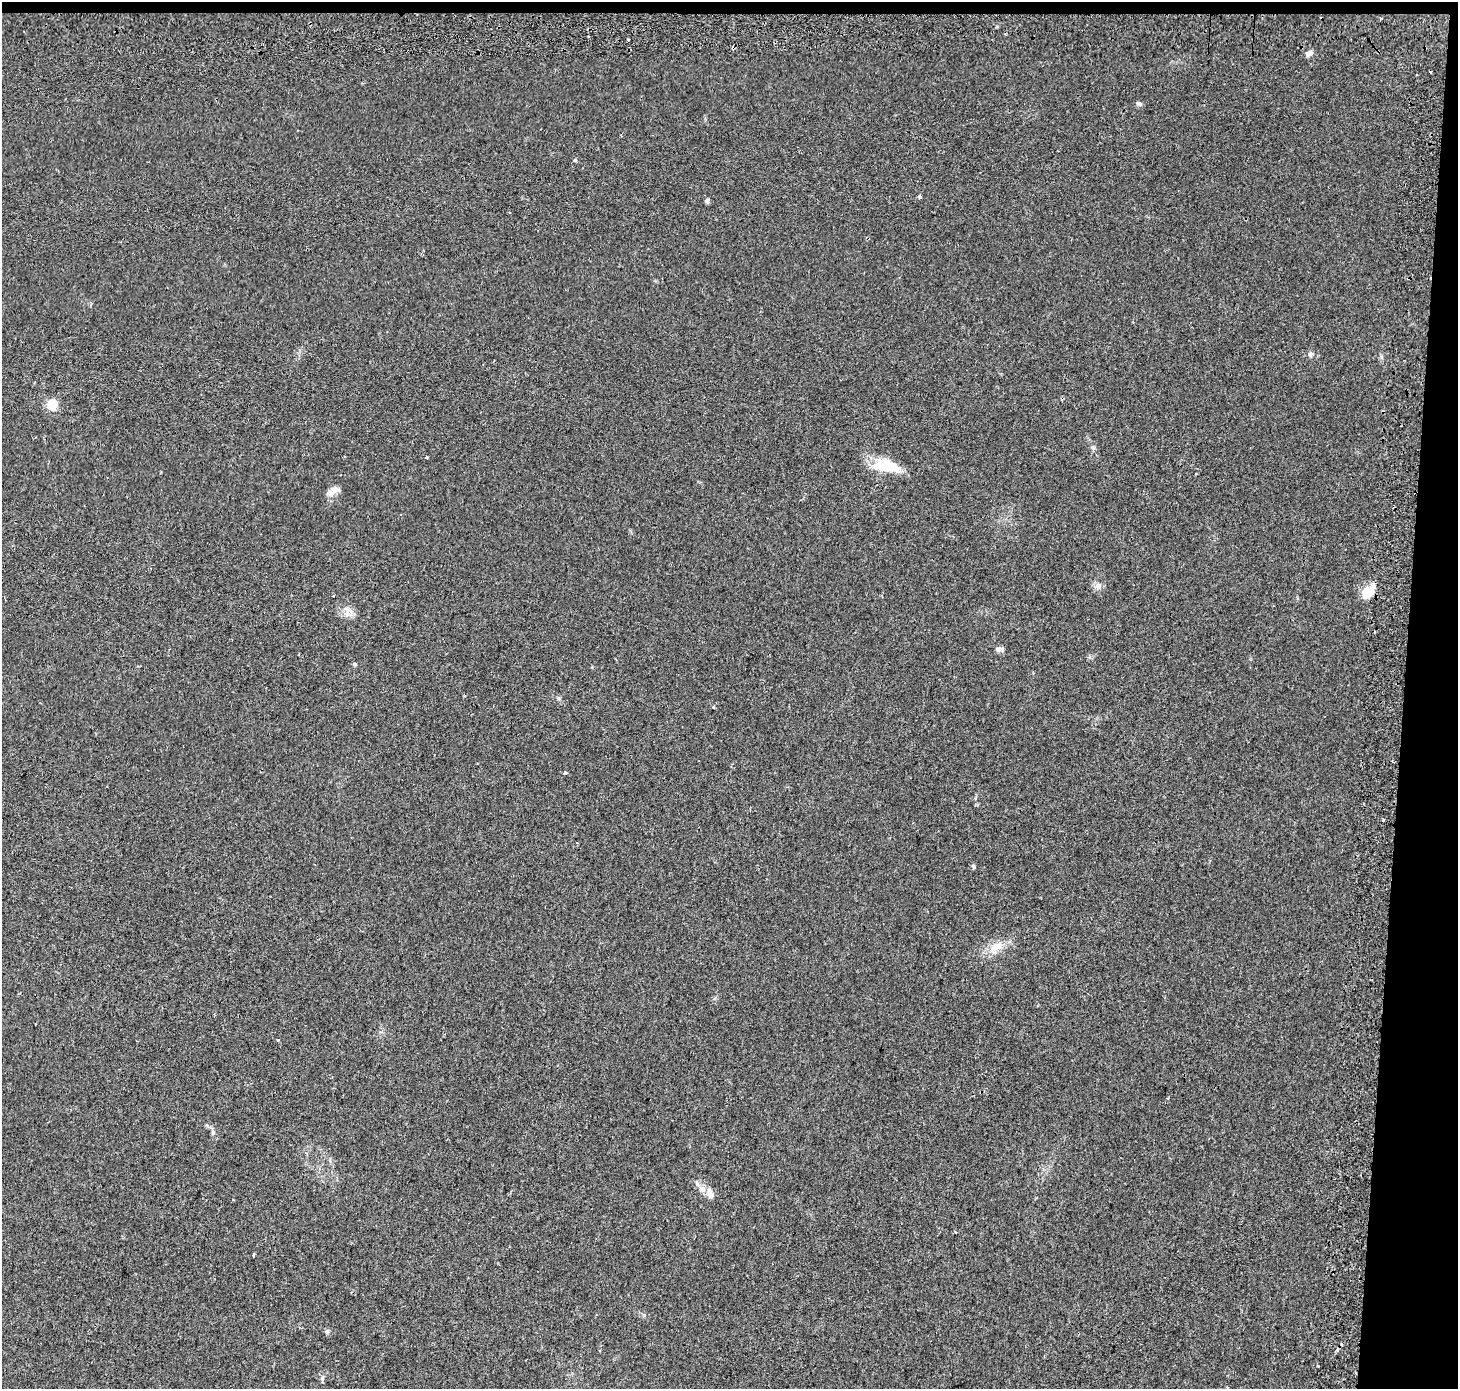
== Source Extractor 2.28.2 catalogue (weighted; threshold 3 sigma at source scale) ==
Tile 3 of 3 x 3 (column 3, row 1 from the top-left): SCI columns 2965-4420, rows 3052-4438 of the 4462 x 4713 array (HDU 1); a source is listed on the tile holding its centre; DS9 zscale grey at full resolution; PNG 1460 x 1391 px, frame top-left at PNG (2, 2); no overlay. Shown black and unused: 5% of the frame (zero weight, under 2 of 3 exposures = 4% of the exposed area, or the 3 px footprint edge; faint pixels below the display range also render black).
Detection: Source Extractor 2.28.2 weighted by HDU 2 'WHT'; one run over the whole footprint, this tile lists its part. Background 0.0288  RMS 0.0049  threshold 0.0221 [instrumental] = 3 sigma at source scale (4.5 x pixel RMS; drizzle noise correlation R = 1.50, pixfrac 1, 0.0396/0.0396 arcsec/px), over >= 5 px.
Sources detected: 28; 2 cosmic-ray / hot-pixel residue — not listed; the other 26 listed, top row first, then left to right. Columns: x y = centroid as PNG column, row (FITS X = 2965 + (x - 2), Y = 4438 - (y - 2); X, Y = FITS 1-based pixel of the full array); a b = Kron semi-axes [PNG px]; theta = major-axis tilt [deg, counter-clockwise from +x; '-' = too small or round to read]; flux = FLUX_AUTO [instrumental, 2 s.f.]
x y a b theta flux
733 48 4 3 - 2.4
1309 54 9 6 22 2
1139 103 7 5 -11 1.2
575 160 5 5 - 0.62
919 197 4 3 - 1.5
707 201 5 5 - 1.2
1310 354 6 6 - 1.1
52 404 5 5 - 28
426 457 3 3 - 1.1
886 466 33 14 -11 16
336 489 13 8 -8 2.6
1098 585 8 6 -90 1.7
1368 591 17 11 45 9.6
347 613 9 4 -90 1.7
999 649 11 6 2 1.5
355 664 5 4 - 0.76
713 707 3 3 - 2.8
565 772 4 3 - 0.97
973 866 7 4 -73 0.73
996 947 17 11 16 6.3
278 1040 4 3 - 0.49
213 1132 7 4 -89 0.9
702 1189 10 8 -68 3.1
710 1194 15 7 -81 2.6
254 1255 4 3 - 1
327 1332 6 5 - 0.83
Overlapping masked pixels (flux is a lower limit): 1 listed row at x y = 733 48
Unlisted compact peaks at least as high as the median listed source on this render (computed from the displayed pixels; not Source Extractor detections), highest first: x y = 644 1315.